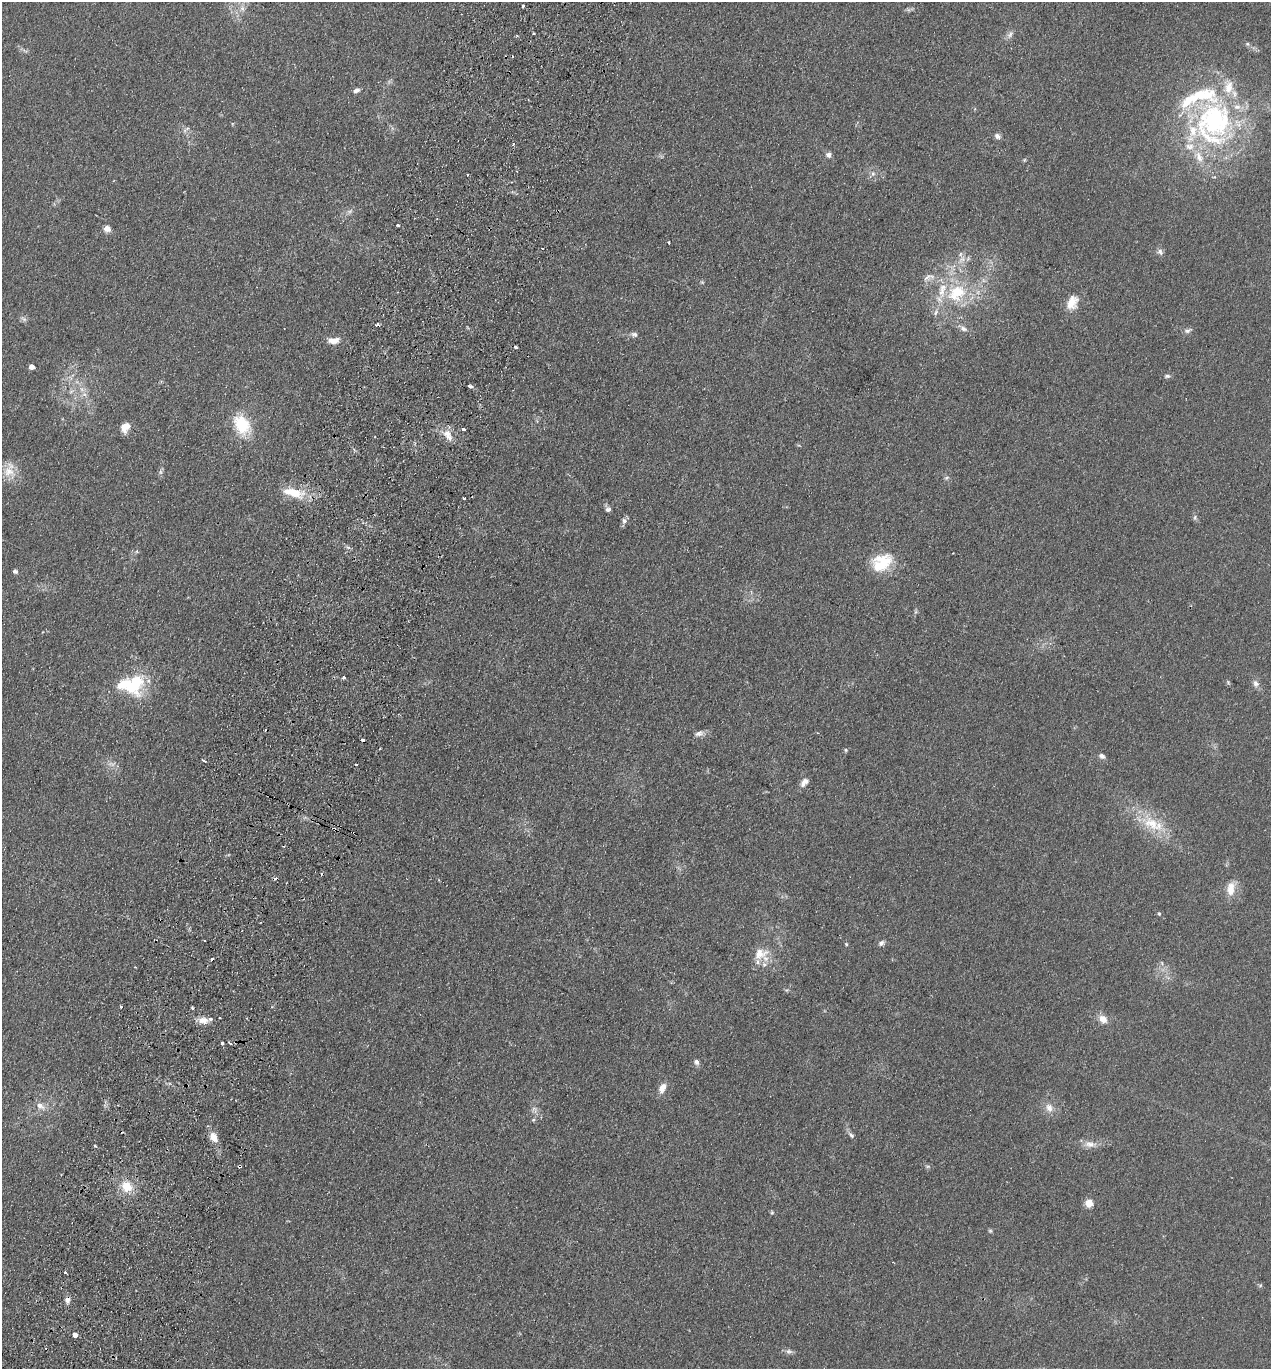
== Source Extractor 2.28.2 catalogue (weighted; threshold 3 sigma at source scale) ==
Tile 7 of 4 x 4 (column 3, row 2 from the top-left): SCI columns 2730-3998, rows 2756-4122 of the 5589 x 5512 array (HDU 1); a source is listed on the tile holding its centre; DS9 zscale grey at full resolution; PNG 1273 x 1371 px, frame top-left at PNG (2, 2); no overlay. Shown black and unused: <1% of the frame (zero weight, under 2 of 3 exposures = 3% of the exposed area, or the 3 px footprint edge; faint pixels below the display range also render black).
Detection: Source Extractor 2.28.2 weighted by HDU 2 'WHT'; one run over the whole footprint, this tile lists its part. Background 0.0961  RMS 0.01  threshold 0.0459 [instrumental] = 3 sigma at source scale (4.5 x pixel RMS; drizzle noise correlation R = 1.50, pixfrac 1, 0.05/0.05 arcsec/px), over >= 5 px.
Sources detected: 120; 2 too faint to see at this stretch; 1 inside a brighter object's white glare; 11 cosmic-ray / hot-pixel residue — not listed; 16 inside a brighter listed object's ellipse — not listed separately; the other 90 listed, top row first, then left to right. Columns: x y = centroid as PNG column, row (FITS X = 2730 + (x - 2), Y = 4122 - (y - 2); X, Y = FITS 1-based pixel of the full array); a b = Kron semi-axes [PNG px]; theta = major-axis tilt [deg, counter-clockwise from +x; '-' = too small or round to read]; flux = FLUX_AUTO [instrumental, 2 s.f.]
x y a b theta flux
523 5 4 3 - 5.1
242 8 9 7 -74 4.7
533 33 3 2 - 1.7
1010 34 12 6 61 4
1247 44 6 5 - 1.8
356 90 9 6 25 3.4
1213 120 75 51 87 220
186 129 13 4 36 2.8
997 136 8 7 - 3.3
514 144 3 3 - 2.4
829 155 7 7 - 3.8
1024 160 6 4 71 1.1
873 174 8 6 69 3.1
398 225 3 3 - 1.8
107 229 7 7 - 6.8
669 242 3 3 - 1.5
1160 252 9 7 -47 3.4
962 259 12 8 29 7.3
929 277 19 8 19 7.6
702 282 5 4 - 1.2
957 293 30 23 34 58
1072 302 19 13 62 14
24 319 8 5 -36 2.6
963 328 10 7 -21 4.3
1188 331 11 5 24 3
634 334 9 6 -11 3.2
333 341 14 7 6 9.5
515 347 3 3 - 2.9
31 367 4 4 - 8.3
1167 376 8 5 7 2.3
471 386 4 3 - 51
242 425 20 14 -59 44
125 427 11 9 60 9.5
464 429 3 3 - 5.8
448 435 18 9 -57 11
375 437 3 3 - 0.97
9 471 21 14 -44 15
160 472 7 6 - 2.3
946 478 7 4 31 1.7
293 492 29 11 -12 26
464 498 3 3 - 2.1
608 509 7 6 - 3
1195 517 8 6 89 2.1
624 521 8 7 - 3.5
348 547 7 4 -19 1.9
882 562 28 20 32 34
15 571 6 5 - 2.3
915 612 7 4 71 1.6
343 677 3 3 - 3.6
1228 682 6 4 -48 1.3
1256 684 10 8 -62 4.4
133 685 25 22 55 55
699 733 12 7 15 4.6
846 750 5 5 - 1.3
1102 756 7 6 - 3.8
204 761 4 2 - 2.1
356 764 3 3 - 1.6
805 782 12 7 48 5.9
1153 824 36 17 -30 36
1231 889 19 10 83 13
1159 914 5 4 - 1.2
881 943 8 6 34 3.2
846 944 5 4 - 1.1
760 954 21 15 17 18
135 967 3 2 - 0.84
121 1007 4 2 - 0.89
192 1007 3 3 - 1.3
1103 1019 11 9 -47 8.2
203 1020 13 9 -7 8.2
222 1043 3 3 - 14
230 1043 5 3 - 1.5
696 1062 7 6 - 3.6
662 1088 13 8 66 8.1
40 1105 11 8 -42 7.3
1049 1108 12 9 -68 7.9
533 1120 6 4 44 1.4
851 1135 10 6 -49 2.8
214 1137 10 7 -62 11
1090 1144 18 9 -3 8.4
95 1146 3 3 - 1.5
240 1166 4 3 - 4.5
127 1186 15 13 -45 19
1089 1203 5 5 - 29
772 1213 5 4 - 1.3
990 1231 6 5 - 1.5
65 1273 3 3 - 4.9
1260 1285 6 5 - 1.4
67 1300 9 7 -90 4.1
75 1335 4 3 - 48
789 1351 9 7 -2 3.3
Overlapping masked pixels (flux is a lower limit): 1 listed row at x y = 240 1166